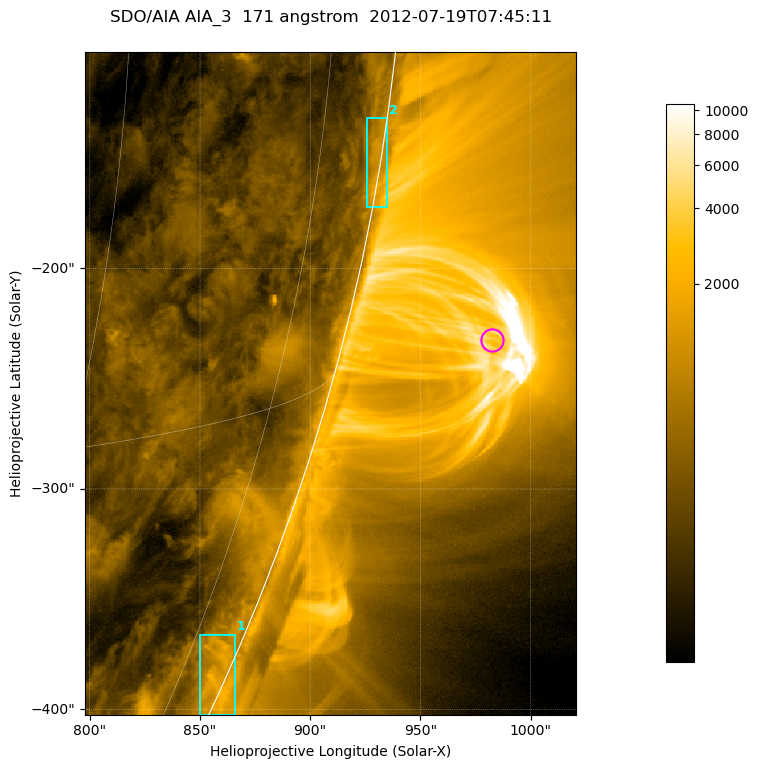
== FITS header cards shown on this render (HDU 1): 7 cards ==
TELESCOP= 'SDO/AIA '           / For AIA: SDO/AIA
INSTRUME= 'AIA_3   '           / For AIA: AIA_ATA1, AIA_ATA2, AIA_ATA3 or AIA_AT
WAVELNTH=                  171 / [angstrom] Wavelength
WAVEUNIT= 'angstrom'           / Wavelength unit: angstrom
DATE-OBS= '2012-07-19T07:45:11.344' / [ISO] Date when observation started; ISO 8
CTYPE1  = 'HPLN-TAN'           / CTYPE1; Typically HPLN
CTYPE2  = 'HPLT-TAN'           / CTYPE2; Typically HPLT

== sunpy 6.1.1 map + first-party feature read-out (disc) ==
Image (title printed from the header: SDO/AIA AIA_3  171 angstrom  2012-07-19T07:45:11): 371 x 501 px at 0.599 arcsec/px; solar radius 944 arcsec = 1575 px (partial field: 1.2% of the solar disc is inside the frame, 48% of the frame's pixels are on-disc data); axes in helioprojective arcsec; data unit not stated in the header (colour bar unlabelled)
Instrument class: DISC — disc imager (sunpy class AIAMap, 171 A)
Bright regions (active regions / flare kernels): reference = the on-disc median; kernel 3 px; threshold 5 sigma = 660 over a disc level ~297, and >= 1.15x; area >= 185 px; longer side >= 4 px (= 2.4 arcsec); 2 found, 2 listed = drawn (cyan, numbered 1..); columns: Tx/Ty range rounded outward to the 2 arcsec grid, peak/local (2 s.f.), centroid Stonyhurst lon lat
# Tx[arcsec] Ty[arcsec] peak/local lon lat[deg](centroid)
1 850..866 -404..-366 6.9 +81 -23
2 924..936 -172..-132 5.8 +85 -9
Off-limb structures (1.02-1.3 R_sun): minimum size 92 px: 3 found; the strongest spans PA ~250..260 deg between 1.02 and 1.14 R_sun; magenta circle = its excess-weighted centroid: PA ~255 deg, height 1.07 R_sun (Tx ~982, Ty ~-232 arcsec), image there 3.2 x the reference